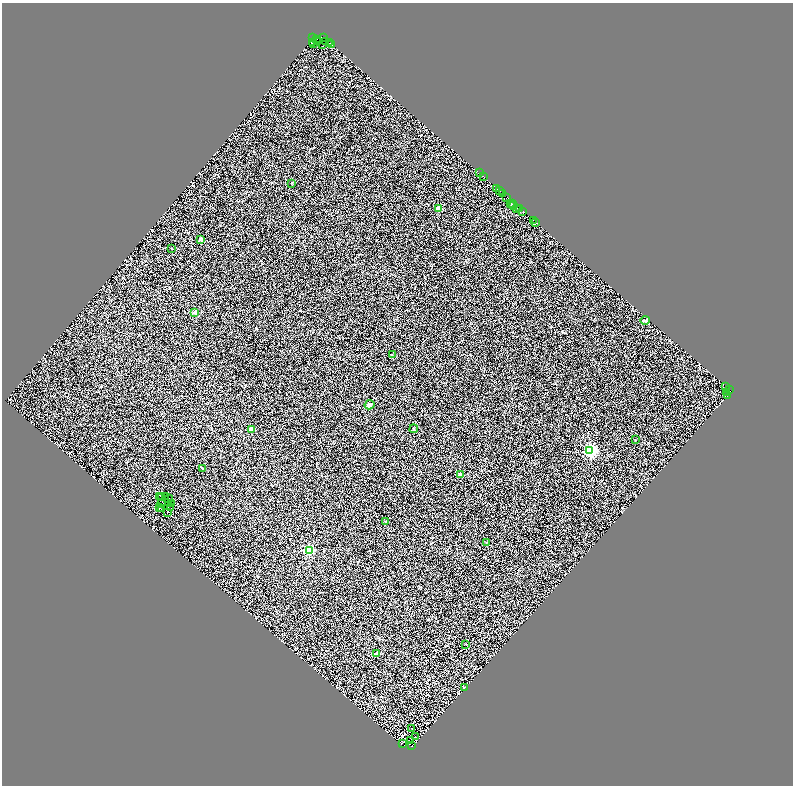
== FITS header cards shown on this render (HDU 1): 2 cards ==
NAXIS1  =                 1582
NAXIS2  =                 1567

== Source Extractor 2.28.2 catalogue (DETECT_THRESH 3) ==
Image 1582 x 1567 px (HDU 1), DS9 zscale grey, zoomed out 1/2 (1 PNG px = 2 x 2 image px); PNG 795 x 788 px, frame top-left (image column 2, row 1566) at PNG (2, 3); each listed source drawn as its Kron ellipse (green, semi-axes under 4 px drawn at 4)
Background 0.662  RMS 1.7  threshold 5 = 3 sigma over >= 5 px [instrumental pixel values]
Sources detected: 105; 42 cannot appear on this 1/2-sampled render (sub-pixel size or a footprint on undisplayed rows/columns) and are neither listed nor drawn; the other 63 listed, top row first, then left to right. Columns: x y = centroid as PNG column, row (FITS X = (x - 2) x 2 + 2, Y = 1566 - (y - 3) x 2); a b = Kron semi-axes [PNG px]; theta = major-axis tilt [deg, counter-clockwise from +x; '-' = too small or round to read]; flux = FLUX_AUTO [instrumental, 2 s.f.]
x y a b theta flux
324 37 2 1 - 860
313 38 2 1 - 6400
316 40 3 1 - 230
326 41 3 2 - 470
317 42 2 1 - 280
312 43 2 1 - 18
329 43 2 1 - 4300
314 44 2 1 - 540
323 44 2 1 - 520
332 44 2 1 - 780
479 173 2 1 - 280
484 177 2 1 - 120
291 183 2 2 - 130
496 188 3 1 - 2300
499 191 2 1 - 550
503 194 2 1 - 260
507 197 2 2 - 5200
510 203 2 1 - 240
513 203 2 1 - 590
513 206 2 1 - 520
517 208 2 1 - 210
439 209 2 2 - 5400
519 209 3 2 - 660
523 211 2 2 - 740
533 220 2 1 - 99
535 223 3 1 - 94
201 239 2 2 - 3000
171 248 2 2 - 310
195 312 2 2 - 3100
645 320 4 3 - 560
392 355 2 2 - 83
726 386 2 1 - 1300
729 389 2 1 - 260
727 392 2 1 - 890
727 396 2 1 - 190
370 405 5 4 - 1000
251 429 2 2 - 4100
414 429 4 2 - 210
636 440 2 2 - 290
590 451 4 4 - 75000
203 469 3 2 - 220
460 475 2 2 - 2100
165 496 4 1 - 250
159 497 2 1 - 110
161 498 2 1 - 120
169 499 4 2 - 54
161 503 4 1 - 160
171 504 2 1 - 87
171 507 3 1 - 150
159 508 2 1 - 53
162 509 2 2 - 150
167 513 2 1 - 180
386 521 2 2 - 260
486 542 3 2 - 150
309 550 3 3 - 27000
466 644 3 1 - 110
377 654 2 2 - 4100
464 687 3 2 - 310
411 728 3 2 - 150
415 736 2 1 - 260
411 741 2 1 - 51
402 743 3 2 - 130
412 746 3 2 - 550
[42 sub-pixel or undisplayed-footprint detections neither listed nor drawn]